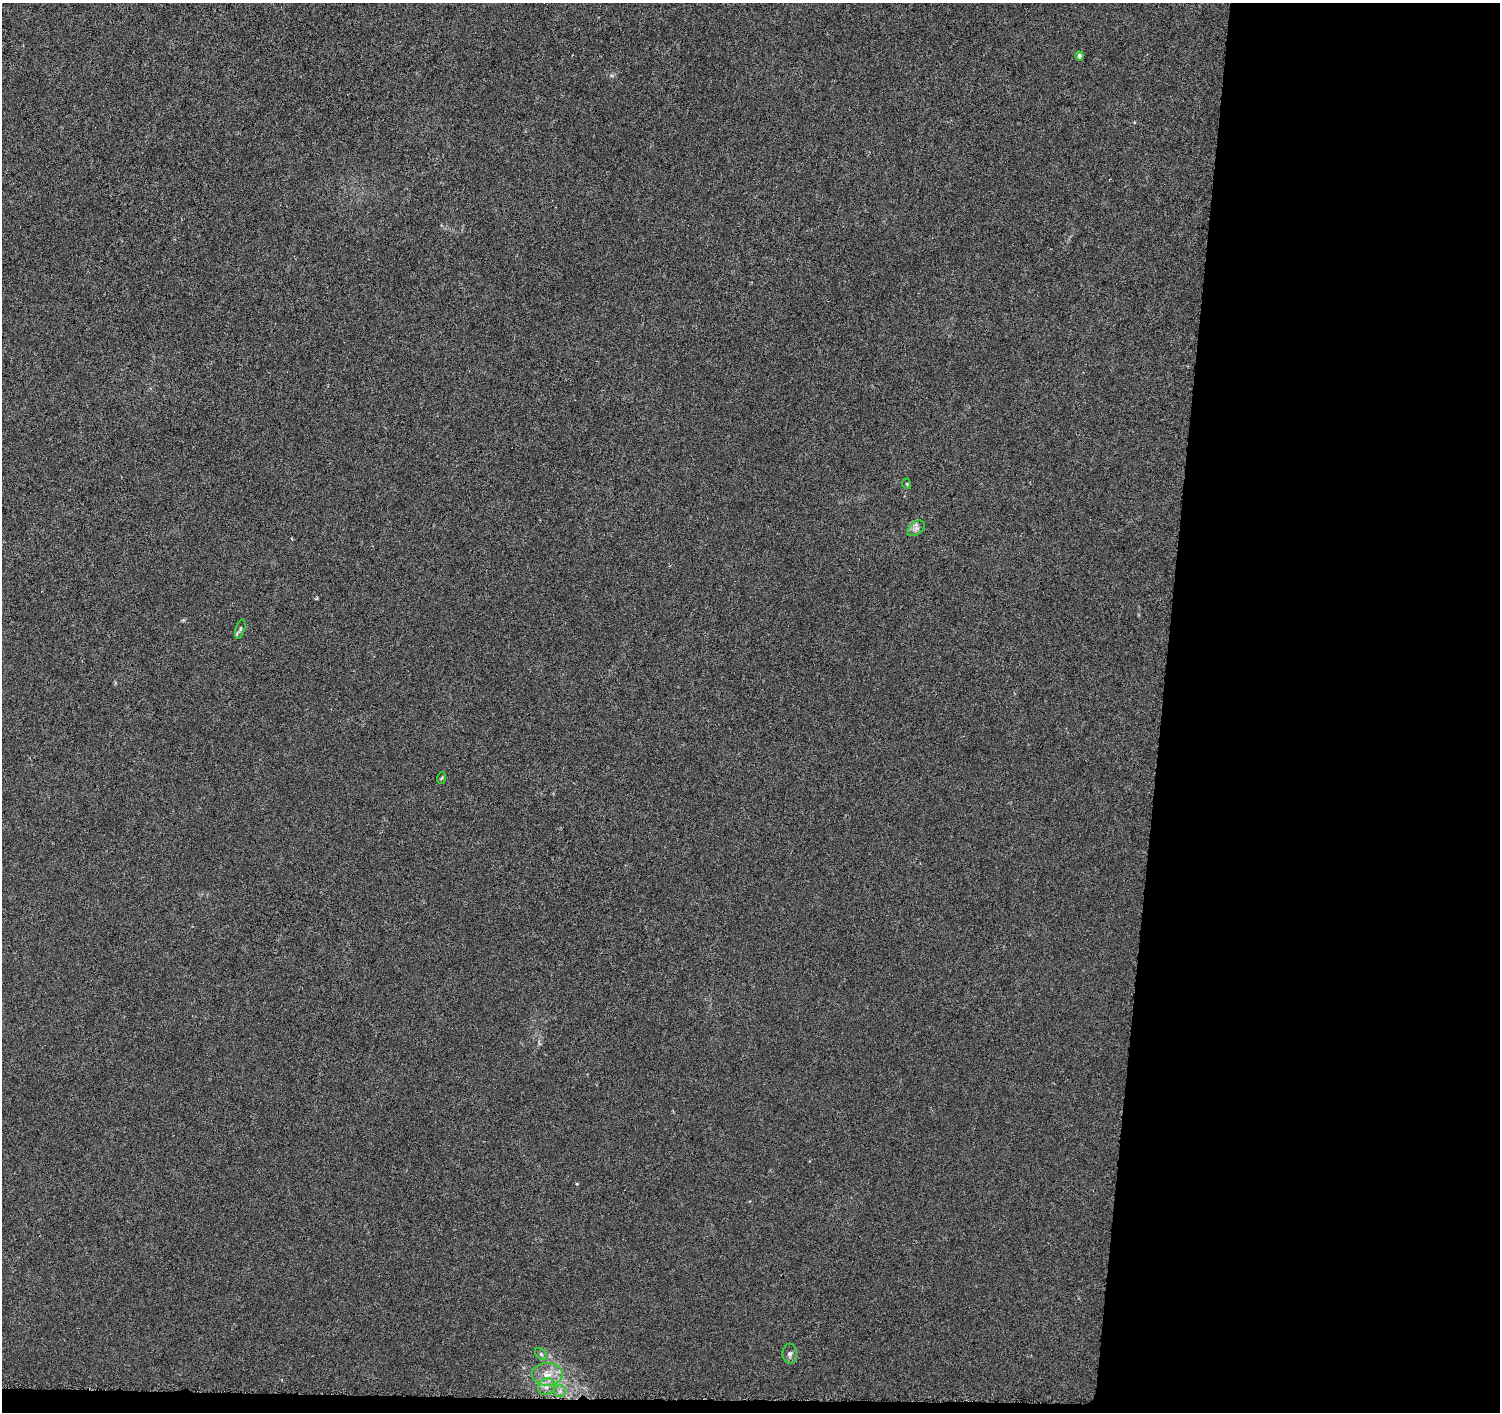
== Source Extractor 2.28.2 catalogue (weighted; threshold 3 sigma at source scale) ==
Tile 9 of 3 x 3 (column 3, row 3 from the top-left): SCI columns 3007-4504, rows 283-1692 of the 4509 x 4744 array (HDU 1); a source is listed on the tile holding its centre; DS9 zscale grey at full resolution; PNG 1502 x 1414 px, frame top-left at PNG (2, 3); each listed source drawn as its Kron ellipse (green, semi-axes under 4 px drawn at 4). Shown black and unused: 23% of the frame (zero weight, under 4 of 8 exposures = <1% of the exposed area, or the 3 px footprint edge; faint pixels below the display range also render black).
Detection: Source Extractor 2.28.2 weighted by HDU 2 'WHT'; one run over the whole footprint, this tile lists its part. Background -0.00797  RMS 0.0022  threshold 0.00902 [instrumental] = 3 sigma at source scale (4.09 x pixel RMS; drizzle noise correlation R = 1.36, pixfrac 0.8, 0.0396/0.0396 arcsec/px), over >= 5 px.
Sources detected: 11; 1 inside a brighter listed object's ellipse — not listed separately; the other 10 listed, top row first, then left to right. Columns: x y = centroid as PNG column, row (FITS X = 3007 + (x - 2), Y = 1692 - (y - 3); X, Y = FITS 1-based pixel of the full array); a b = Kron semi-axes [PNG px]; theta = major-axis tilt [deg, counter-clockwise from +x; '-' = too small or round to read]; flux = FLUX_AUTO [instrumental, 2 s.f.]
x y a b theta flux
1079 56 4 4 - 0.76
907 484 5 3 - 0.19
916 528 10 6 40 0.79
240 629 10 4 73 0.45
441 778 6 3 69 0.23
541 1354 7 4 -45 0.37
790 1354 10 7 -86 0.64
547 1374 15 11 -1 2.7
546 1387 9 7 51 1
560 1391 6 6 - 0.56